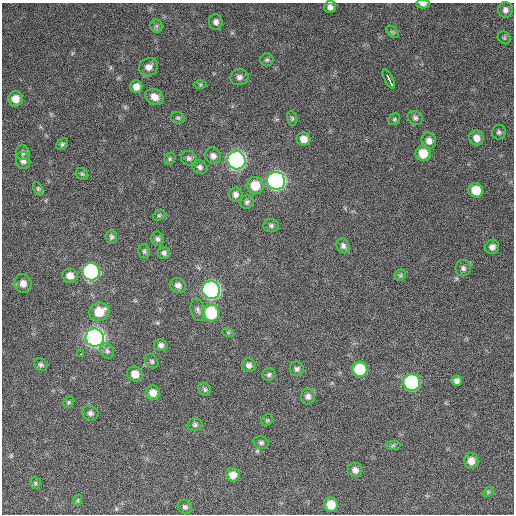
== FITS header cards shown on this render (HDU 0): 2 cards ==
NAXIS1  =                  512 / Axis length
NAXIS2  =                  512 / Axis length

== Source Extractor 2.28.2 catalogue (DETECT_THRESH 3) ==
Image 512 x 512 px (HDU 0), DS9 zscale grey, 1 PNG px = 1 image px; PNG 516 x 516 px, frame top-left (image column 1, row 512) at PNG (2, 3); each listed source drawn as its Kron ellipse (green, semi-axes under 4 px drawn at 4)
Background 637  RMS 25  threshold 74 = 3 sigma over >= 5 px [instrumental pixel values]
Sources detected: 88; all 88 listed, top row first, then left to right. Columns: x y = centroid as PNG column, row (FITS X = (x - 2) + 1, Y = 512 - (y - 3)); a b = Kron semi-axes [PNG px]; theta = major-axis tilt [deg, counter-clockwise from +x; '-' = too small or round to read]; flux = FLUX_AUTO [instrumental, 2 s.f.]
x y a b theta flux
423 4 7 4 1 5100
330 7 6 6 - 7000
505 10 8 7 - 7000
216 22 7 7 - 6300
156 26 6 6 - 3800
392 32 7 4 -45 2400
504 38 7 5 -44 2700
267 60 6 6 - 3600
148 67 10 8 31 11000
239 77 9 8 - 6800
389 79 11 3 -64 40000
200 84 6 4 0 2200
136 87 6 6 - 13000
154 97 9 7 -29 13000
16 99 7 7 - 17000
178 118 7 5 -22 3200
292 118 7 5 -76 2700
415 118 8 6 -31 4400
394 119 6 5 - 2400
499 132 7 6 - 4000
476 138 7 7 - 12000
303 139 7 6 - 13000
429 141 8 7 - 8600
62 144 6 5 - 3100
23 153 7 6 - 4100
423 153 8 7 - 29000
213 156 8 7 - 7700
189 158 8 7 - 4900
170 159 6 5 - 2800
236 160 9 9 - 650000
23 161 8 7 - 7300
200 167 8 6 -26 5100
82 174 7 5 -42 2700
276 181 9 9 - 660000
255 185 8 8 - 32000
38 189 7 4 -64 2600
476 190 7 7 - 31000
235 195 7 7 - 6300
247 202 7 6 - 4000
159 215 6 5 - 2800
271 226 8 6 -3 4200
111 237 6 5 - 3800
157 239 7 6 - 4400
343 246 7 6 - 5500
492 247 7 7 - 7900
144 251 7 5 -76 3400
164 253 6 6 - 4300
463 268 8 7 - 5100
91 272 9 8 - 340000
400 275 6 5 - 3000
70 276 8 7 - 12000
23 284 9 8 - 12000
178 285 8 7 - 7400
211 290 9 8 - 530000
198 310 11 7 -79 6300
99 312 10 9 - 34000
211 313 8 8 - 95000
228 332 6 4 -19 2000
95 338 9 9 - 800000
161 345 7 6 - 5900
107 351 8 6 -58 4800
81 354 4 3 - 24000
152 361 7 6 - 3100
41 365 7 6 - 3900
249 365 7 6 - 6400
297 369 7 7 - 5000
360 369 8 7 - 70000
135 374 7 7 - 17000
269 375 7 6 - 3700
457 381 5 5 - 6200
412 382 8 8 - 200000
205 389 7 5 -55 3300
153 393 7 7 - 14000
308 396 8 7 - 6200
69 402 6 5 - 2600
90 413 8 7 - 5300
267 420 6 5 - 2600
195 425 7 6 - 4100
261 443 7 6 - 3900
393 445 7 4 1 2800
471 461 7 7 - 13000
355 470 7 7 - 7400
233 475 7 6 - 14000
35 483 6 5 - 2500
488 492 6 4 48 2500
78 500 6 3 72 1900
331 505 7 7 - 29000
185 507 7 6 - 4300
At the frame edge (FLAGS 8, measured only in part): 1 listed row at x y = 423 4